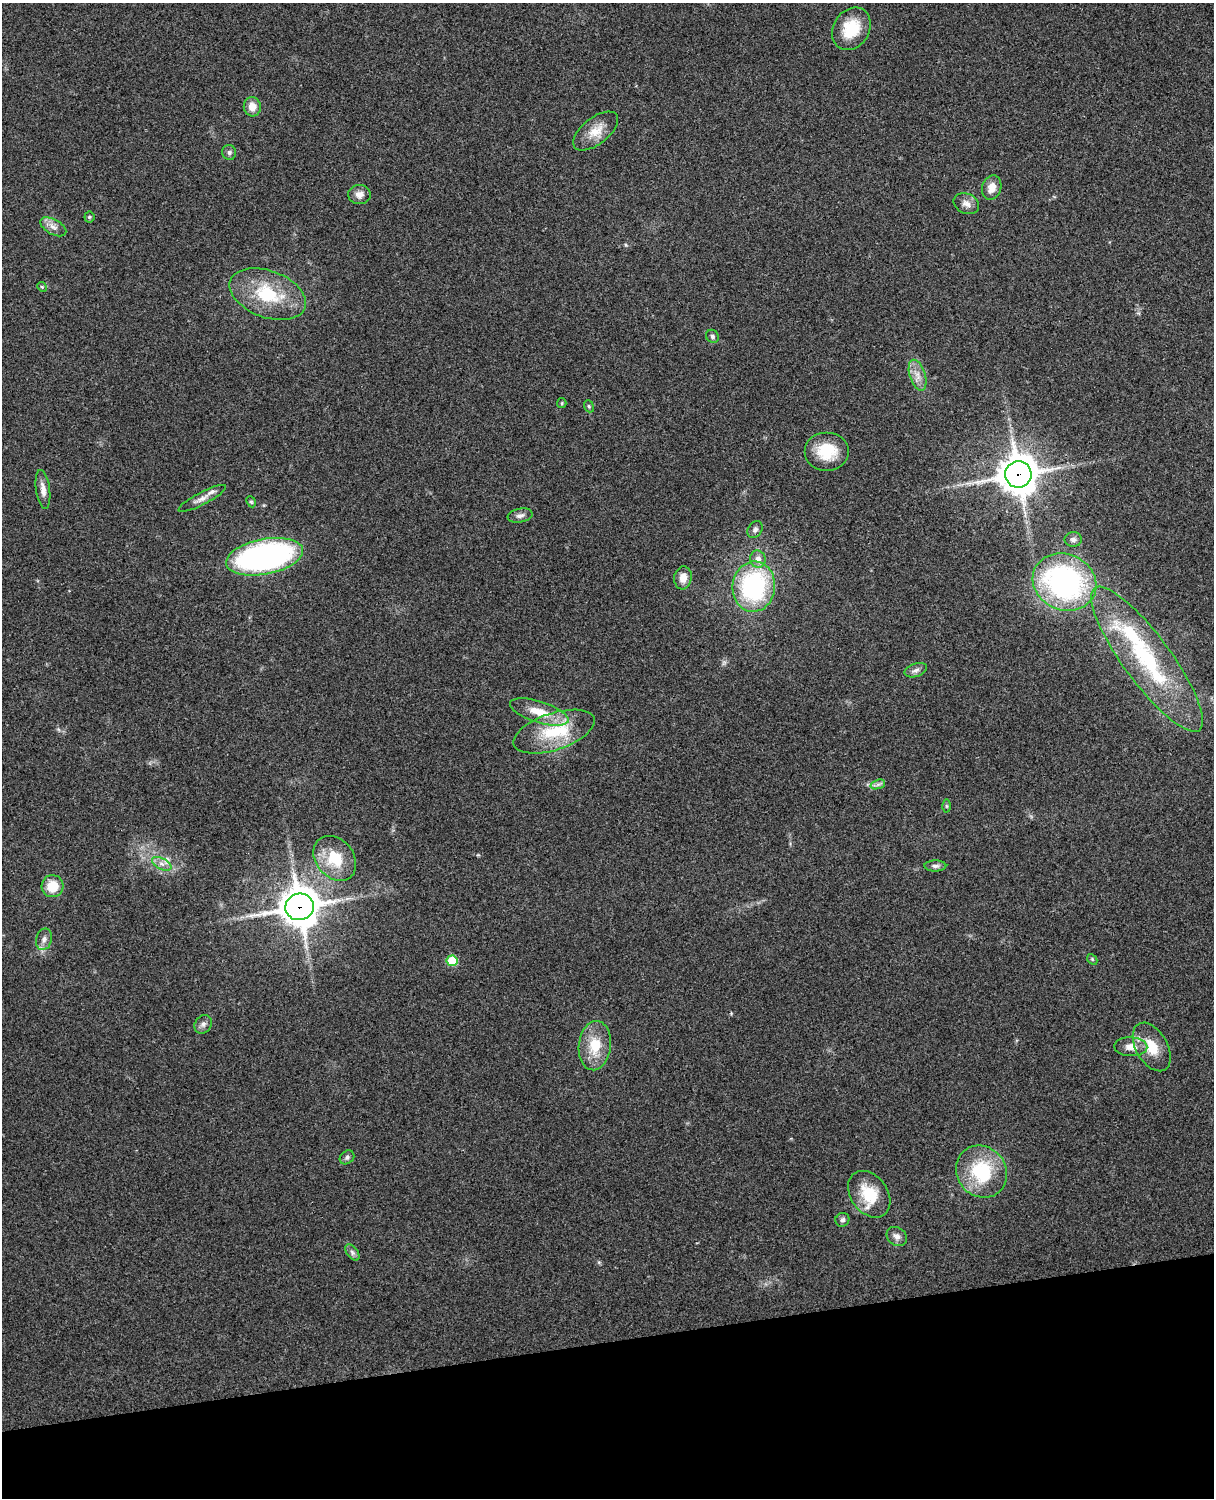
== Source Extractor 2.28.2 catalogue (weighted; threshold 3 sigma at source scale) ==
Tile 10 of 4 x 3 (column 2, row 3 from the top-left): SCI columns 1332-2543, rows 165-1660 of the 5088 x 4928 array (HDU 1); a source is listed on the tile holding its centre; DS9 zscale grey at full resolution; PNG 1216 x 1500 px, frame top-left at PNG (2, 3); each listed source drawn as its Kron ellipse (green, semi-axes under 4 px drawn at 4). Shown black and unused: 10% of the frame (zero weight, under 3 of 4 exposures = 6% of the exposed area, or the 3 px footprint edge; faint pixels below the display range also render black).
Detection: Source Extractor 2.28.2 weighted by HDU 2 'WHT'; one run over the whole footprint, this tile lists its part. Background 0.264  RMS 0.0089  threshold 0.0402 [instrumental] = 3 sigma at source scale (4.5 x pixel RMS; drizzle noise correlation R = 1.50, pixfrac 1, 0.05/0.05 arcsec/px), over >= 5 px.
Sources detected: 55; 3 inside a brighter listed object's ellipse — not listed separately; the other 52 listed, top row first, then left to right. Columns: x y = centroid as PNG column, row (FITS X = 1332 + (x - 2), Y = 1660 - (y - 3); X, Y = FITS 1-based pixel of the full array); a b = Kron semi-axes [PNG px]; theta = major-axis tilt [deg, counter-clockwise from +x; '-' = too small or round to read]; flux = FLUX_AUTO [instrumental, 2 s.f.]
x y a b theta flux
851 29 22 18 58 31
252 107 9 8 - 9.4
596 131 26 13 38 15
229 152 7 7 - 2.6
992 188 12 9 72 9.4
359 194 11 9 -6 5.7
966 204 13 10 -24 5.9
89 217 5 5 - 1.2
53 227 14 7 -28 5.8
42 287 5 4 - 0.99
268 294 40 23 -20 53
712 336 7 6 - 2
917 375 16 7 -72 7.9
562 403 5 4 - 1.1
589 406 6 4 -68 1.5
827 451 22 19 0 30
1018 474 13 13 - 2100
43 490 19 7 -82 7
202 498 26 6 27 6
251 502 6 4 -66 1.3
520 515 12 7 11 3.6
755 529 9 7 59 3.2
1073 540 8 7 - 3.3
264 557 39 17 11 260
758 559 8 8 - 6.3
683 578 11 8 83 8.1
1064 582 32 28 -24 200
754 587 25 21 84 120
1147 659 88 24 -54 120
916 670 11 6 18 3.7
539 712 30 10 -18 22
554 732 42 18 18 46
878 784 7 4 19 2.4
946 806 6 4 -89 1.3
335 858 25 19 -51 31
162 864 10 5 -26 4.7
935 866 11 5 0 2.8
52 886 11 11 - 19
300 907 14 13 - 2300
44 939 11 8 75 4.5
1092 959 6 4 -47 1.2
452 961 5 5 - 38
203 1024 10 8 54 3.7
595 1046 25 16 83 25
1131 1047 16 9 -2 9.5
1152 1047 26 15 -60 21
347 1157 8 6 40 2.2
982 1172 27 24 -51 57
869 1194 25 18 -54 31
842 1220 7 6 - 2.8
897 1237 11 8 -34 4.5
352 1252 9 5 -53 2.7
Overlapping masked pixels (flux is a lower limit): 2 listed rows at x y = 1018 474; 300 907